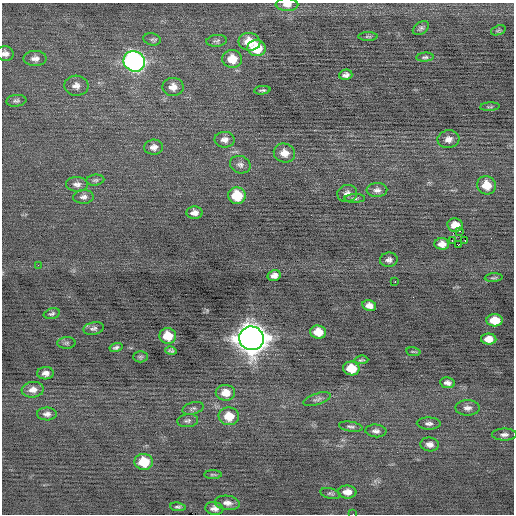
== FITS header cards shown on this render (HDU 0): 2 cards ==
NAXIS1  =                  512 / Axis length
NAXIS2  =                  512 / Axis length

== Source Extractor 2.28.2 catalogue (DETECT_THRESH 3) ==
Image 512 x 512 px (HDU 0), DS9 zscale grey, 1 PNG px = 1 image px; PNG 516 x 516 px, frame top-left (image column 1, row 512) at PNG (2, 3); each listed source drawn as its Kron ellipse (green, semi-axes under 4 px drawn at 4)
Background -0.0741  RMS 0.73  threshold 2.18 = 3 sigma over >= 5 px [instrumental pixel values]
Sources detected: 82; all 82 listed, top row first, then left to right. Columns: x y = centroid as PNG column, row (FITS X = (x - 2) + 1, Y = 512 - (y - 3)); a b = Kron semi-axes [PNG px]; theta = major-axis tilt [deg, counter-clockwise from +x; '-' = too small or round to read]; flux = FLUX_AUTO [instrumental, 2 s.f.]
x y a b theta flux
287 5 11 6 -2 330
421 28 9 6 35 130
498 30 8 4 20 85
368 37 10 3 0 70
152 39 9 6 -11 120
217 41 10 6 5 130
249 42 11 9 -9 820
257 48 9 8 - 1900
5 53 8 7 - 250
425 57 8 4 5 100
35 58 11 7 0 270
232 59 10 9 - 880
134 61 11 10 - 18000
346 75 6 5 - 170
76 86 12 10 -5 320
173 87 10 9 - 430
262 90 8 3 5 89
16 101 10 6 7 130
490 107 10 3 4 60
448 139 11 9 7 320
225 140 10 8 -1 260
154 147 9 7 5 270
284 153 10 9 - 490
240 165 10 8 -21 200
95 180 9 5 7 110
77 184 11 7 -3 230
486 185 9 9 - 780
377 190 10 7 3 210
347 193 10 8 14 250
237 196 9 8 - 1600
83 197 10 7 2 190
355 198 10 4 1 120
194 213 8 6 4 270
455 225 8 6 -10 540
460 231 4 2 - 5000
465 240 2 2 - 93
452 241 3 2 - 90
442 244 7 6 - 330
458 245 3 3 - 260
389 260 9 7 8 190
38 265 2 2 - 24
274 275 6 5 - 240
494 278 9 3 3 74
395 282 3 2 - 360
369 306 7 5 -10 280
52 314 8 5 14 97
495 320 8 6 -3 930
94 328 10 6 12 150
318 332 8 6 -6 800
168 336 8 7 - 910
251 338 12 11 - 78000
489 339 8 5 -1 480
66 343 9 6 1 110
116 347 6 4 13 120
171 351 6 3 -13 93
414 352 7 2 -9 52
140 357 7 5 0 90
361 360 7 3 5 72
351 368 8 7 - 980
46 373 8 6 2 230
447 383 7 5 -6 180
33 390 11 7 6 370
225 393 9 8 - 550
317 399 14 5 17 170
193 408 11 6 16 120
467 408 12 7 0 240
47 414 10 6 -1 200
229 416 10 9 - 830
188 421 10 6 7 150
429 423 12 6 -2 190
351 427 12 5 -9 130
376 431 10 6 -5 190
504 434 12 6 0 200
430 444 9 7 -8 250
144 462 9 8 - 1400
213 475 9 3 0 68
347 492 9 6 0 400
330 493 10 5 -13 110
227 503 13 7 -7 280
178 507 8 4 -7 95
214 508 9 6 -9 210
353 514 2 2 - 100
At the frame edge (FLAGS 8, measured only in part): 3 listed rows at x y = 287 5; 5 53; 353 514